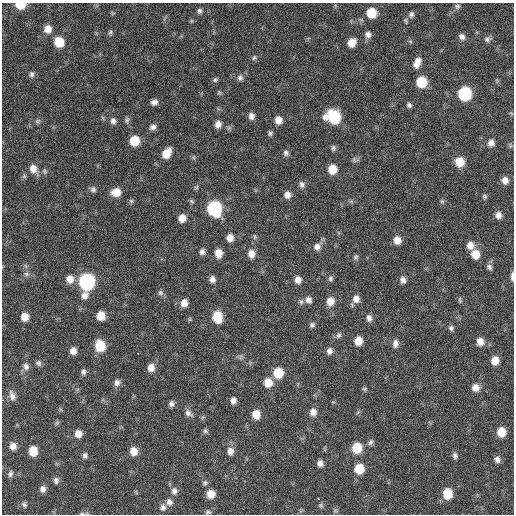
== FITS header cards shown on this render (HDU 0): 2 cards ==
NAXIS1  =                  512 / Axis length
NAXIS2  =                  512 / Axis length

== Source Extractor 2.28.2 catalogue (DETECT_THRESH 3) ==
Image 512 x 512 px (HDU 0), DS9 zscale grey, 1 PNG px = 1 image px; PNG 516 x 516 px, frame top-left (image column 1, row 512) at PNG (2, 3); no overlay
Background 172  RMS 14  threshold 41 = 3 sigma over >= 5 px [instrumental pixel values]
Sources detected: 142; all 142 listed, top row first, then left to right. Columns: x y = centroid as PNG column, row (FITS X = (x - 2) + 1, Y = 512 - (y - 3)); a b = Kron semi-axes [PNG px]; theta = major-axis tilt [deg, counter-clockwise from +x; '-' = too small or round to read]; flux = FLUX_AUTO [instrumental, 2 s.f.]
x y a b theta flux
20 5 8 6 -2 20000
457 6 8 7 - 2400
199 11 7 6 - 2400
113 13 6 5 - 1100
371 13 8 8 - 22000
411 14 9 6 67 2900
48 29 9 8 - 7800
110 32 6 5 - 1800
368 34 8 7 - 3900
462 37 8 7 - 3800
487 39 8 7 - 3000
59 42 9 8 - 20000
352 43 8 7 - 9900
254 58 7 5 61 1800
417 63 12 7 68 7800
32 74 8 6 -85 2600
240 78 8 7 - 3300
215 80 7 5 25 1900
421 82 8 7 - 30000
219 92 6 5 - 1300
465 94 9 8 - 87000
154 102 7 6 - 3900
409 105 6 6 - 2400
251 116 7 6 - 4200
334 117 11 9 -25 58000
127 120 9 6 80 2400
278 120 7 7 - 8500
37 121 8 6 16 2200
113 121 9 7 -85 3700
218 124 7 6 - 5500
153 127 8 7 - 3800
270 133 6 5 - 2000
134 141 8 7 - 23000
491 143 8 7 - 5100
333 148 7 6 - 2100
166 153 11 7 57 15000
286 153 7 7 - 2700
460 162 8 8 - 17000
33 169 12 9 -56 8800
332 169 8 7 - 16000
45 171 7 6 - 2100
24 176 7 5 46 1700
505 180 8 7 - 6000
302 184 9 8 - 3300
93 189 8 7 - 2700
116 192 9 8 - 11000
287 195 8 8 - 5400
484 196 6 5 - 1700
131 201 7 5 -17 1700
192 201 7 5 -41 1600
351 201 7 4 -19 1500
442 201 6 5 - 1600
214 208 10 8 -74 110000
498 215 8 7 - 4800
182 218 7 7 - 9000
255 237 8 5 -84 1800
230 238 8 7 - 7300
397 240 8 7 - 8500
470 245 9 8 - 7400
317 247 10 9 - 5600
202 252 7 7 - 3500
218 253 8 7 - 10000
251 254 9 8 - 7400
475 254 9 9 - 12000
355 257 7 6 - 1900
489 267 8 6 -55 2800
26 274 7 6 - 2400
512 276 9 3 -89 4300
330 278 7 6 - 2100
70 279 10 9 - 8500
212 279 7 6 - 4300
298 280 7 7 - 6100
403 280 8 6 -75 4100
87 281 9 8 - 190000
160 293 8 7 - 2600
84 295 9 8 - 5600
356 299 9 8 - 6500
308 300 8 7 - 4500
460 300 8 4 -82 1300
330 301 9 8 - 9300
301 302 8 6 -75 2100
184 303 8 7 - 7700
101 316 7 7 - 12000
25 317 7 7 - 10000
217 317 10 8 -77 25000
369 318 8 6 -86 4100
190 319 6 4 71 1000
312 325 7 6 - 2500
451 328 7 6 - 2400
338 335 8 6 42 2600
358 341 8 7 - 11000
480 341 8 8 - 7300
395 344 11 7 83 4200
100 346 9 8 - 28000
73 351 7 7 - 6200
329 351 8 7 - 4000
138 353 3 2 - 2400
495 360 8 7 - 10000
38 363 8 6 -45 2600
26 366 11 8 -78 4500
151 368 9 8 - 7700
83 372 8 6 81 2500
278 373 9 8 - 23000
117 383 8 7 - 4100
268 383 9 8 - 13000
475 388 9 8 - 6900
364 389 7 5 0 1500
12 395 14 7 -74 5000
233 400 7 6 - 4300
171 404 7 6 - 3000
313 412 9 8 - 5900
188 413 11 7 -39 3900
256 414 8 7 - 12000
57 423 7 5 46 1500
205 431 7 6 - 1900
501 432 8 7 - 15000
78 434 8 7 - 6900
370 442 8 6 56 2500
13 446 7 7 - 5600
357 448 8 8 - 25000
33 451 8 7 - 16000
134 451 9 8 - 9100
230 451 10 8 -88 5600
85 455 7 6 - 2700
455 456 8 6 -68 2700
497 459 8 6 -55 3800
320 463 7 6 - 4600
359 469 8 8 - 21000
10 474 9 6 76 2600
56 480 7 6 - 3000
205 483 7 7 - 2100
43 489 7 6 - 4100
174 491 10 8 -78 4500
211 494 8 7 - 10000
448 494 9 8 - 22000
318 499 3 3 - 3600
169 502 10 9 - 4700
24 504 8 6 -48 2400
163 507 9 8 - 3800
335 511 8 4 -8 1400
208 512 7 6 - 1900
82 513 6 4 -1 1300
At the frame edge (FLAGS 8, measured only in part): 3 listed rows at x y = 20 5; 512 276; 82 513